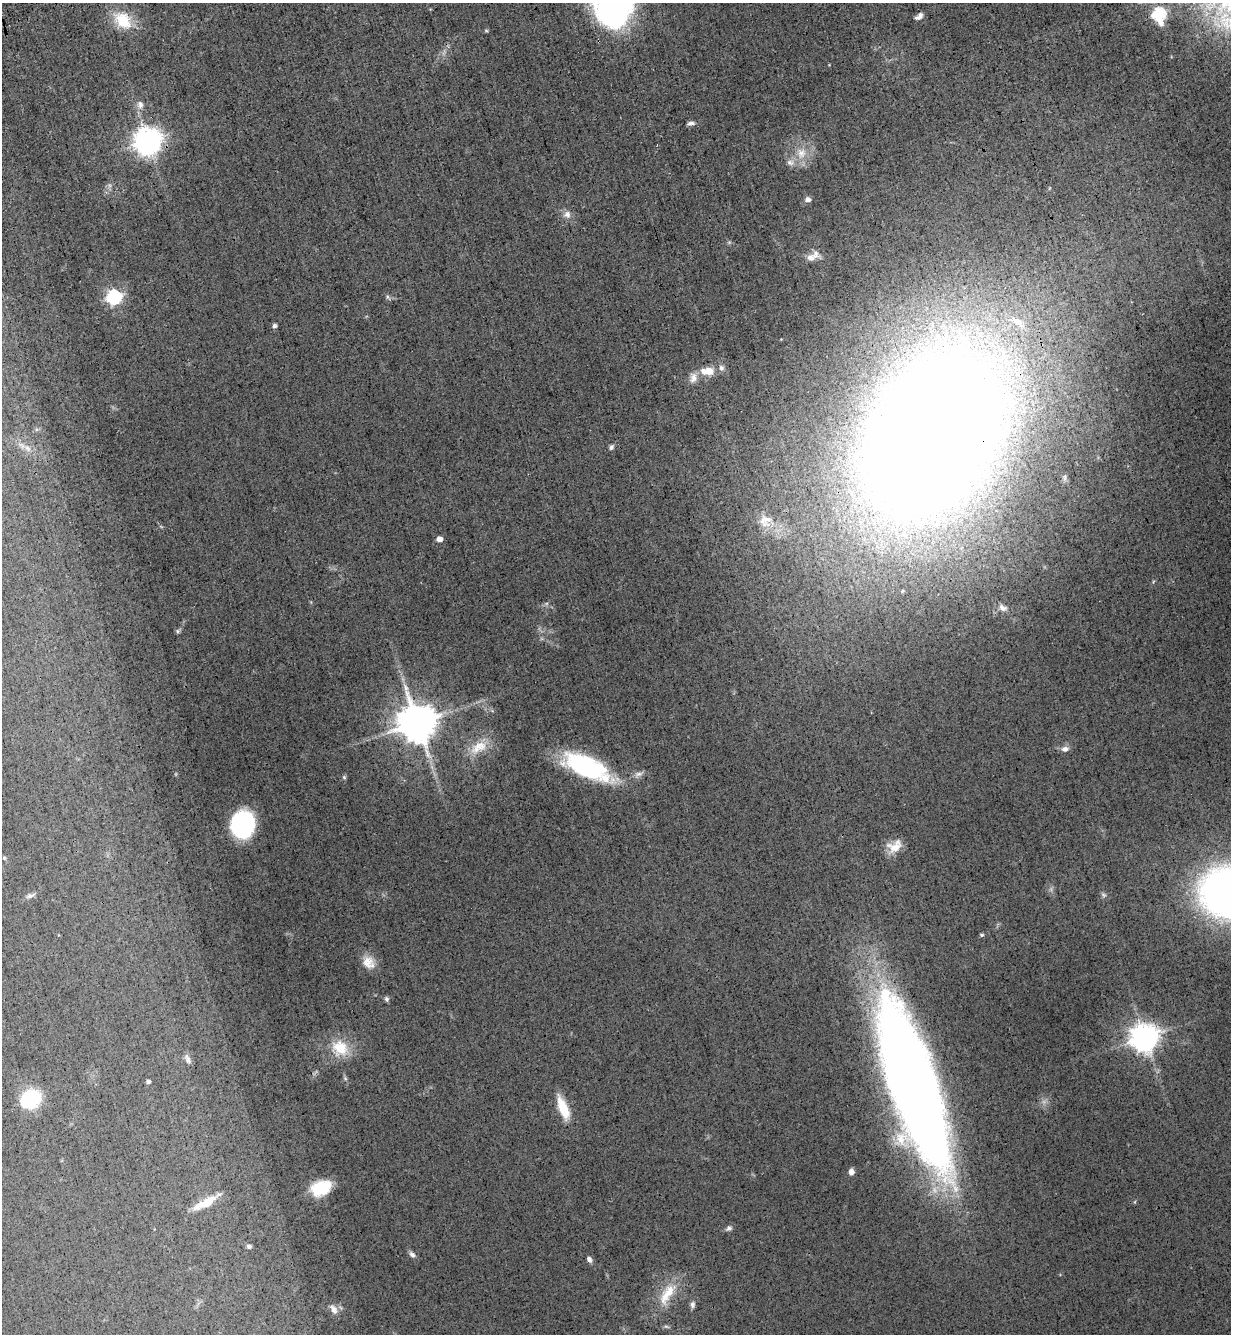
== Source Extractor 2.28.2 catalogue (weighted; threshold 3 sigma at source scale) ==
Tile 11 of 4 x 4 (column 3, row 3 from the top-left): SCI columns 2803-4031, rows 1416-2747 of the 5477 x 5494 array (HDU 1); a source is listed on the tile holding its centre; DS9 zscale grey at full resolution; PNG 1233 x 1336 px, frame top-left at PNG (2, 3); no overlay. Shown black and unused: <1% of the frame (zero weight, under 3 of 4 exposures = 7% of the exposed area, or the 3 px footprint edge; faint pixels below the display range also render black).
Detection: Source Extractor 2.28.2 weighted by HDU 2 'WHT'; one run over the whole footprint, this tile lists its part. Background 0.0322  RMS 0.0068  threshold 0.0307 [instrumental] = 3 sigma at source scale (4.5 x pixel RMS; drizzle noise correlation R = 1.50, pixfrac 1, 0.05/0.05 arcsec/px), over >= 5 px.
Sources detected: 59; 1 inside a brighter object's white glare — not listed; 1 inside a brighter listed object's ellipse — not listed separately; the other 57 listed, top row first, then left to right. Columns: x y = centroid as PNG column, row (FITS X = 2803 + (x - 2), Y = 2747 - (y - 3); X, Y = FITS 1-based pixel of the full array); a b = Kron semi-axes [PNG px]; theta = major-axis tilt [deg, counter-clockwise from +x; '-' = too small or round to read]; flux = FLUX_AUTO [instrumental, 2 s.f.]
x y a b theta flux
1159 14 7 6 - 91
919 16 10 5 35 3.4
123 20 26 18 -47 19
486 31 6 4 -1 0.76
140 105 10 8 -75 3.3
691 123 9 5 6 2.1
148 141 9 8 - 840
801 153 16 11 -77 9.4
790 162 10 8 -4 3.2
808 199 7 6 - 2.8
567 214 10 9 - 3.6
812 256 19 9 34 5.9
114 297 7 6 - 140
1018 322 19 9 -39 10
274 326 4 4 - 1.9
708 371 15 8 -1 11
693 378 14 8 77 4.4
933 434 108 73 61 3100
611 447 8 5 59 1.6
27 448 8 5 -45 2.3
766 519 14 13 - 6.8
439 539 5 4 - 5.1
1003 608 11 8 -32 3.3
178 631 6 6 - 1.2
417 723 11 10 - 2200
479 747 27 14 32 14
1065 749 10 7 10 3.2
586 767 49 20 -27 86
639 774 11 6 11 2.9
344 777 6 4 -45 1
243 824 20 18 78 90
895 846 18 13 27 9.2
4 858 5 4 - 1.1
1228 892 36 32 -2 490
1104 895 7 5 -35 1.5
30 896 12 6 18 2.4
982 935 5 4 - 1.1
368 962 16 15 - 8.3
386 999 6 5 - 1.6
1144 1038 9 8 - 950
340 1047 23 18 -41 17
188 1059 13 5 -72 2.3
345 1078 6 4 -72 1.1
148 1082 4 3 - 1.9
913 1083 136 33 -72 1200
30 1099 21 18 42 34
563 1108 26 9 -69 17
851 1172 5 5 - 4.4
321 1188 21 14 22 23
205 1203 29 9 28 12
729 1228 8 6 27 1.8
249 1246 5 5 - 1.6
412 1254 9 6 -45 2.2
589 1259 7 5 -60 2.2
667 1294 34 14 59 17
692 1305 8 6 86 2
334 1310 13 7 -60 3.8
Overlapping masked pixels (flux is a lower limit): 1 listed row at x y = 933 434
Isophote crosses this tile's border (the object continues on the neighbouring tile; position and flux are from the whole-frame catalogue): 2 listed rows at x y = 1159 14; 1228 892